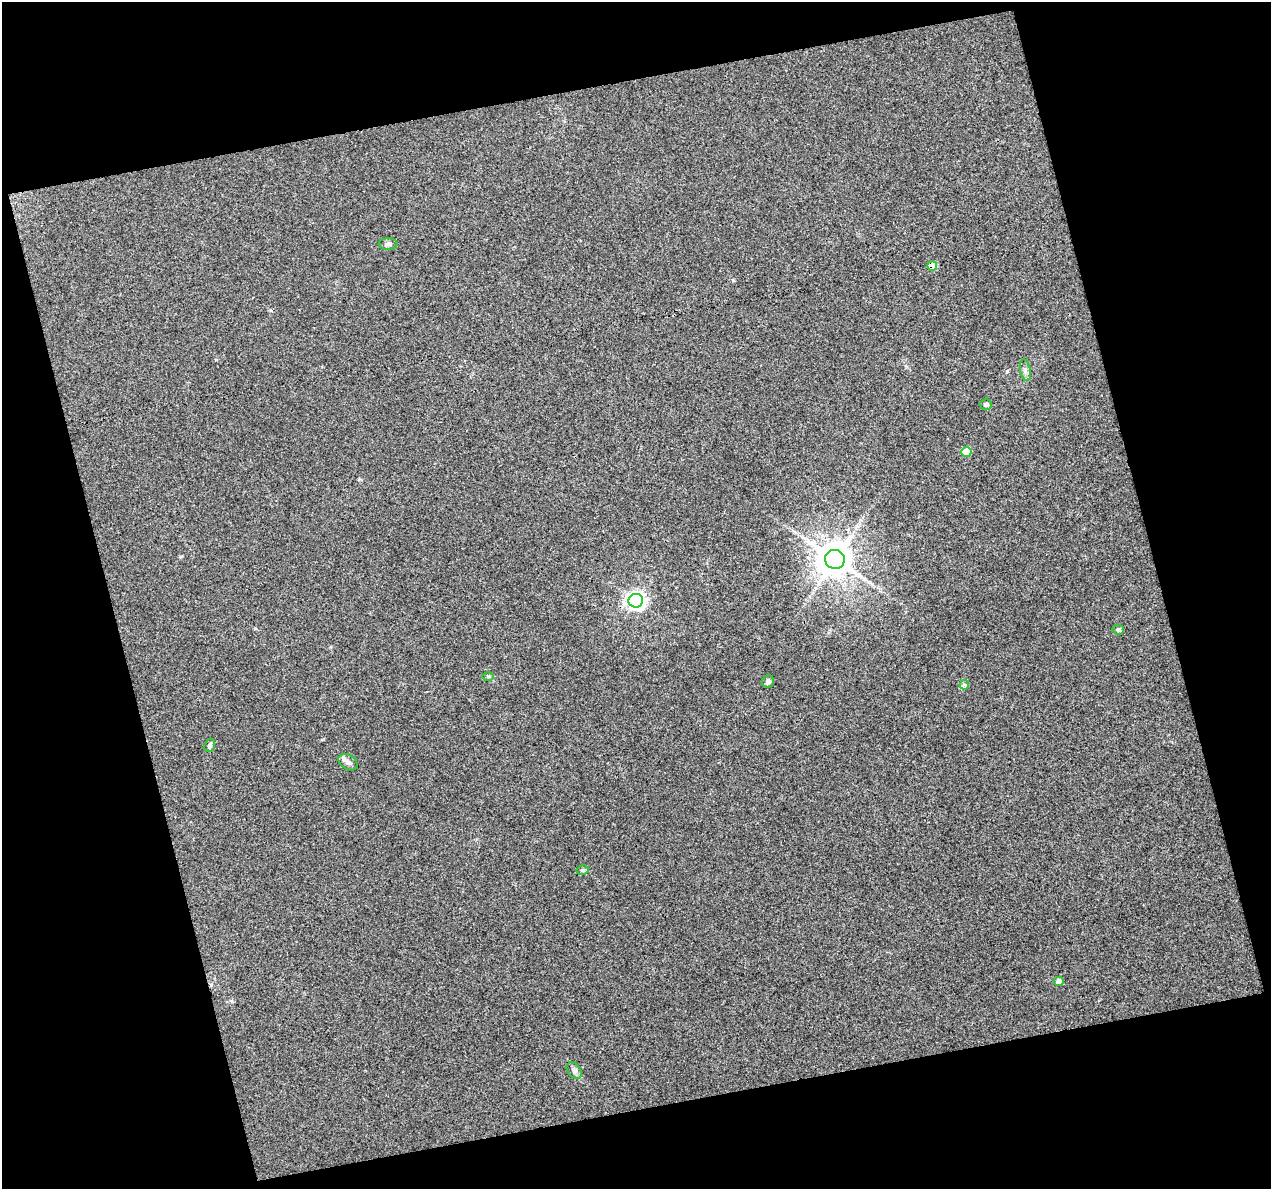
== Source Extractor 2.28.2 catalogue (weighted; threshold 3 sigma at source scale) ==
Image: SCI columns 1-1269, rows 18-1204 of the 1269 x 1225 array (HDU 1 of 3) = the unmasked area's bounding box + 8 px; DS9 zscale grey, full resolution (1 PNG px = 1 image px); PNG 1273 x 1191 px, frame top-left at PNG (2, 2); each listed source drawn as its Kron ellipse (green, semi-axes under 4 px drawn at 4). Shown black and unused: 31% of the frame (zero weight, under 3 of 4 exposures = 1% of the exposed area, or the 3 px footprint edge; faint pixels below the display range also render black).
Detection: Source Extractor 2.28.2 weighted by HDU 2 'WHT'. Background 0.0372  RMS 0.0066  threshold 0.0295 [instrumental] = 3 sigma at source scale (4.5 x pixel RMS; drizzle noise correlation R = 1.50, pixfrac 1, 0.0396/0.0396 arcsec/px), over >= 5 px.
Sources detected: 16; all 16 listed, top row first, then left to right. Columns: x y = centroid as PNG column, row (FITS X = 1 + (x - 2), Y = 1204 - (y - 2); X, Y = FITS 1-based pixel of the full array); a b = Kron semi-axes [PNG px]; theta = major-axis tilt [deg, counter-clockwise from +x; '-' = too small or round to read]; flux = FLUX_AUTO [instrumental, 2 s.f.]
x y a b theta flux
388 244 9 5 0 1.6
932 266 5 4 - 13
1025 370 11 5 -79 2.1
986 404 6 5 - 1.4
966 452 5 5 - 17
835 559 10 9 - 1500
636 601 7 7 - 270
1118 630 6 5 - 1.6
488 676 6 4 -1 0.84
768 681 6 6 - 1.8
964 685 5 4 - 1.1
210 745 7 5 69 1.3
348 762 10 7 -34 3.2
583 870 6 5 - 1.1
1059 981 5 4 - 4.5
574 1071 9 6 -49 1.9
Overlapping masked pixels (flux is a lower limit): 1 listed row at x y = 932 266